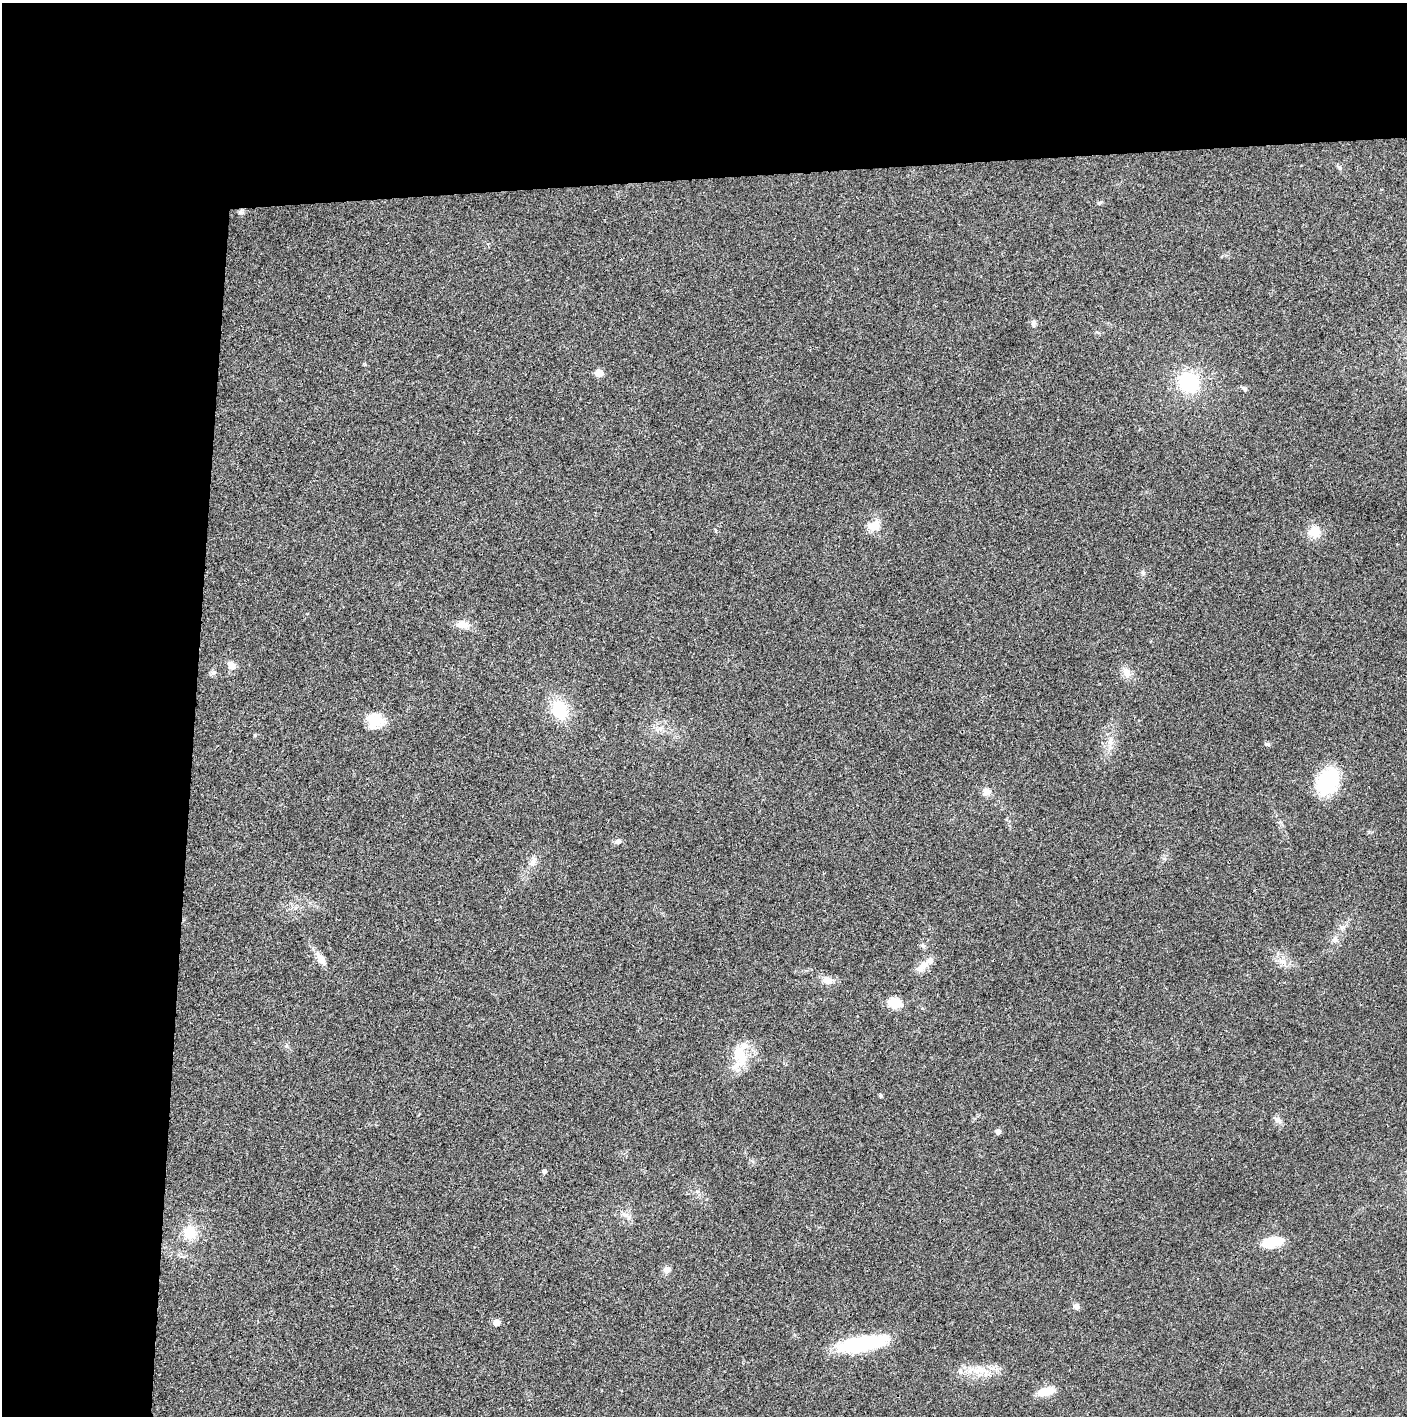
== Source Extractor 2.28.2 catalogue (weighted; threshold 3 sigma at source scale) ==
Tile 1 of 3 x 3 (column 1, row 1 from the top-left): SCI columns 2-1406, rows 2828-4241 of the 4221 x 4243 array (HDU 1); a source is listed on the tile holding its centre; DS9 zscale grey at full resolution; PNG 1409 x 1418 px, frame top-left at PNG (2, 3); no overlay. Shown black and unused: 24% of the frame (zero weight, under 3 of 4 exposures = <1% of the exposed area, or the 3 px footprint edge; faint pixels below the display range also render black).
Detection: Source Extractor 2.28.2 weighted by HDU 2 'WHT'; one run over the whole footprint, this tile lists its part. Background 0.0209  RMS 0.0041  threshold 0.0186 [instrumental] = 3 sigma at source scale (4.5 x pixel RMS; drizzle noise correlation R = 1.50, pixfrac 1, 0.05/0.05 arcsec/px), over >= 5 px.
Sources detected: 43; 1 inside a brighter listed object's ellipse — not listed separately; the other 42 listed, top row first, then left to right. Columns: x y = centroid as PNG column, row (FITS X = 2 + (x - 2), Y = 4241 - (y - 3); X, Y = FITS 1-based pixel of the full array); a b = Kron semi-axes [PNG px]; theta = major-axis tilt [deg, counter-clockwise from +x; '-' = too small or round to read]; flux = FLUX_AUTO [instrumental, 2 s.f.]
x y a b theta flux
1099 202 8 4 9 0.6
240 212 8 6 33 1
1033 323 10 6 89 1.2
599 373 5 5 - 7.6
1189 382 20 18 -40 26
1244 389 7 4 -54 0.81
874 526 17 12 24 5.1
1315 532 13 12 - 7
463 625 18 10 -11 3.9
231 665 11 8 -54 2.8
1127 672 16 10 -65 3.5
559 710 22 15 -67 16
374 722 25 17 40 8.8
657 730 7 5 -44 1.2
255 735 4 4 - 0.56
1110 742 14 7 90 2.9
1267 744 8 5 -2 0.79
1328 781 24 18 65 30
986 792 10 9 - 2.8
617 841 10 6 35 1.2
533 861 15 7 70 2.4
1335 939 8 6 90 1.4
923 945 7 6 - 0.94
321 959 19 8 -53 3.5
1282 961 15 7 -20 3.3
922 966 21 8 41 4.4
827 980 12 9 -28 3.6
894 1003 12 9 -17 9.1
740 1056 34 16 80 13
880 1095 6 3 -71 0.47
1277 1120 12 6 -36 1.6
998 1132 5 5 - 1.7
544 1172 5 4 - 1
625 1215 10 5 -26 1.7
189 1232 16 15 - 9.2
1272 1242 23 11 10 11
666 1270 10 9 - 1.9
1076 1306 8 7 - 1.5
496 1323 6 5 - 3.6
862 1344 58 16 10 30
978 1370 21 12 8 7.7
1046 1391 20 9 13 6.5
Unlisted compact peaks at least as high as the median listed source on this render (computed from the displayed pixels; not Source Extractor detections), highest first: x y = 1340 168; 1143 573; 365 364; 214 672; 286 1046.